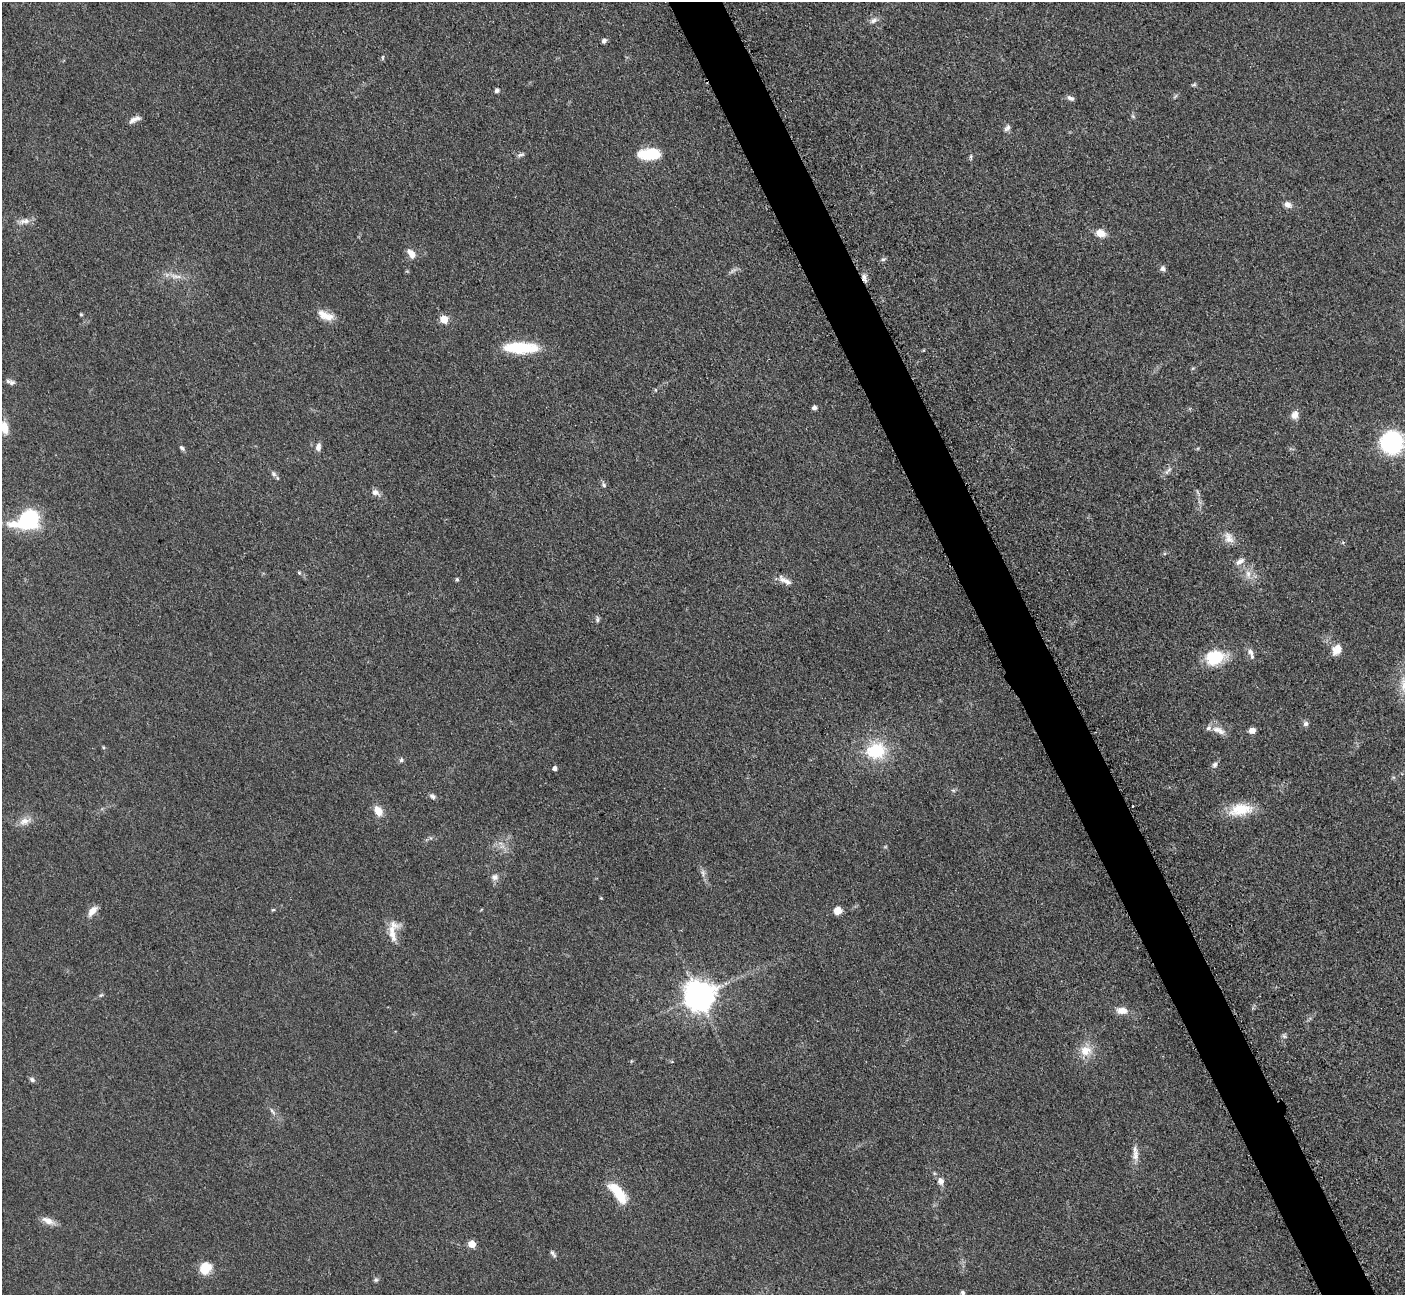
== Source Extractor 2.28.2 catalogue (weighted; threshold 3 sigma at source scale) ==
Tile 6 of 4 x 4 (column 2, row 2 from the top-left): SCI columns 1423-2825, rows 2885-4177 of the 5698 x 5663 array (HDU 1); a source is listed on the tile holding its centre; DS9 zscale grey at full resolution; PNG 1407 x 1297 px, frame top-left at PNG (2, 2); no overlay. Shown black and unused: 4% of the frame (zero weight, under 3 of 5 exposures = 4% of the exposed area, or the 3 px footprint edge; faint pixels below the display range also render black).
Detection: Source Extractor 2.28.2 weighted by HDU 2 'WHT'; one run over the whole footprint, this tile lists its part. Background 0.0525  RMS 0.0056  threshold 0.0251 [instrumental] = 3 sigma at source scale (4.5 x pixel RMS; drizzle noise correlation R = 1.50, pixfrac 1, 0.05/0.05 arcsec/px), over >= 5 px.
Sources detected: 86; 2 too faint to see at this stretch — not listed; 1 inside a brighter listed object's ellipse — not listed separately; the other 83 listed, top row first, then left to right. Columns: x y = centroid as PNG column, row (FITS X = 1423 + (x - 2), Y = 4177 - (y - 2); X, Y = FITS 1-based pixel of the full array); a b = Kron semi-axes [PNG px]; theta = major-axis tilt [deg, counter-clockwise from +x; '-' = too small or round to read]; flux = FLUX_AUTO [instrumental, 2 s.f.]
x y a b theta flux
874 20 11 6 33 2.3
604 41 6 5 - 1.6
383 57 7 3 89 0.68
1194 84 7 4 16 0.86
497 90 6 6 - 1.3
1071 98 10 5 -24 1.8
1133 116 7 4 -53 0.87
134 119 15 6 23 3.1
1007 128 11 6 49 1.9
650 154 23 11 3 21
520 155 11 4 17 1.4
971 157 6 4 -73 0.82
1287 204 9 8 - 2.9
25 221 15 7 6 3.5
1100 233 12 9 -22 5.9
411 254 12 7 -57 4.9
883 259 6 5 - 1.1
1163 268 8 6 -49 2
175 276 16 6 -13 4.2
864 278 11 5 -80 2.7
81 314 4 3 - 0.78
325 315 23 10 -23 7.2
444 319 5 5 - 16
520 348 38 12 -1 26
12 383 8 6 10 1.8
655 390 5 3 - 0.58
814 408 4 4 - 2.4
1295 415 10 8 64 3.8
4 428 17 9 -80 7.2
1392 442 20 19 - 57
318 447 10 6 78 2.8
182 448 8 5 -45 1.2
1168 471 14 5 45 2.2
274 474 8 7 - 1.8
604 485 7 6 - 1.2
375 492 11 7 -31 2.7
28 520 20 13 26 70
1229 538 17 11 -62 5
1240 561 13 7 31 2.9
299 573 5 4 - 0.81
1248 574 11 7 -83 3.6
457 579 4 4 - 1.1
785 580 21 7 -29 4.1
597 619 8 5 -87 1.2
1337 649 12 10 52 6.5
1251 653 16 6 -72 2.8
1215 657 24 17 13 19
1306 724 7 6 - 1.7
1218 730 20 8 -23 4.9
1252 731 6 6 - 3.6
103 747 5 3 - 0.59
875 750 20 16 9 28
401 760 6 6 - 1.2
1215 765 8 6 47 1.6
555 768 4 4 - 2.3
953 790 6 4 -19 0.77
433 796 9 6 -24 1.6
1241 809 33 15 10 16
378 811 12 9 -57 6.1
25 821 18 9 16 5
703 873 9 5 -89 1.8
495 877 9 9 - 2.7
601 898 4 3 - 0.49
273 910 5 4 - 0.68
92 911 15 7 50 4.7
838 911 7 7 - 6.5
392 933 30 9 -80 7.7
101 995 6 4 18 0.79
699 996 9 9 - 930
1122 1011 15 9 -6 5.2
1284 1036 7 4 -45 1
1086 1050 16 14 3 8.6
32 1079 8 6 -33 1.5
272 1111 12 4 -50 1.8
1136 1155 17 8 87 4.5
941 1181 10 8 -74 3.1
618 1192 28 10 -52 19
48 1221 18 8 -24 4.4
472 1244 5 5 - 11
553 1253 10 4 -55 1.4
205 1268 14 12 53 10
376 1280 6 5 - 1
962 1293 5 5 - 1.2
Overlapping masked pixels (flux is a lower limit): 1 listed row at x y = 864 278
Isophote crosses this tile's border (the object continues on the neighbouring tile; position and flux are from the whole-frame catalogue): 1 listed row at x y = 4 428